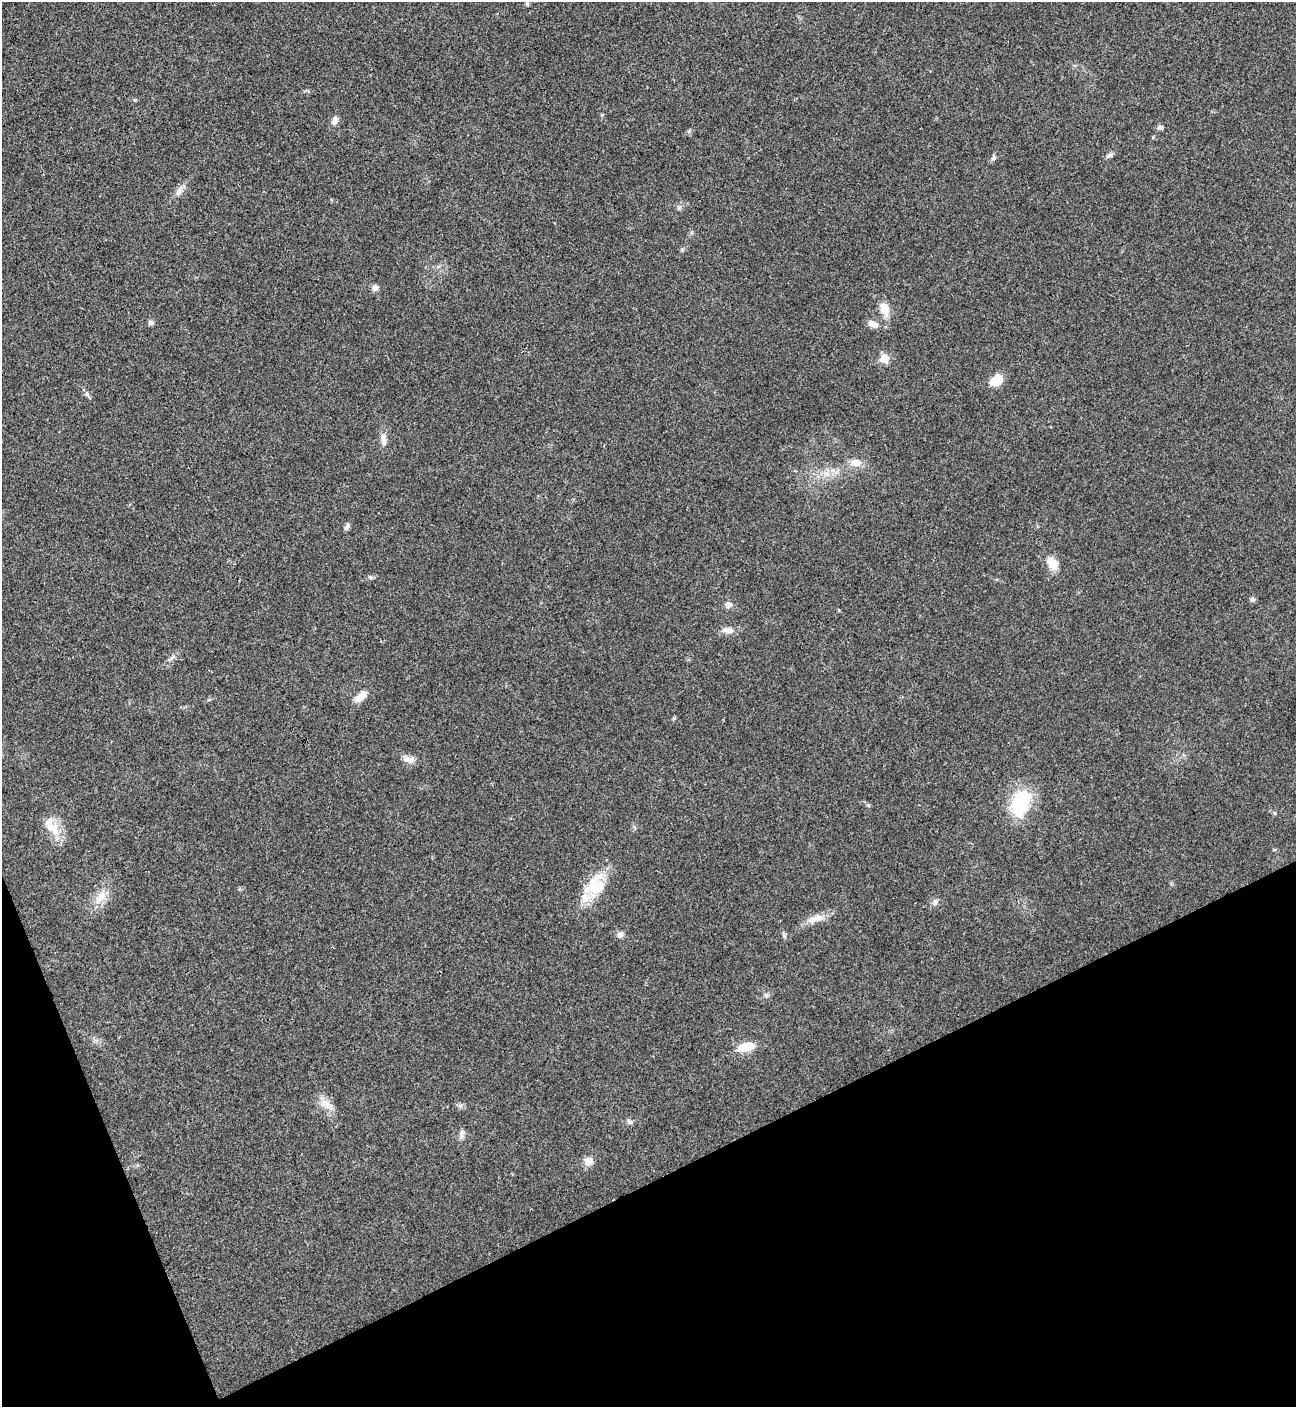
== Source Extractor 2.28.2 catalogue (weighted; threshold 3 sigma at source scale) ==
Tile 14 of 4 x 4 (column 2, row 4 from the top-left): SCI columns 1581-2874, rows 3-1407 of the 5616 x 5626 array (HDU 1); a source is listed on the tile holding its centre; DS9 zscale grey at full resolution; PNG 1298 x 1409 px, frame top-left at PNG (2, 2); no overlay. Shown black and unused: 20% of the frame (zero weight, under 3 of 4 exposures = <1% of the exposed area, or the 3 px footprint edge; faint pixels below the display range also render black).
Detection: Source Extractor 2.28.2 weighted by HDU 2 'WHT'; one run over the whole footprint, this tile lists its part. Background 0.0202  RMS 0.004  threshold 0.0181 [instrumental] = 3 sigma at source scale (4.5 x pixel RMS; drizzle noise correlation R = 1.50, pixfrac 1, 0.05/0.05 arcsec/px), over >= 5 px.
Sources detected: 40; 1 inside a brighter listed object's ellipse — not listed separately; the other 39 listed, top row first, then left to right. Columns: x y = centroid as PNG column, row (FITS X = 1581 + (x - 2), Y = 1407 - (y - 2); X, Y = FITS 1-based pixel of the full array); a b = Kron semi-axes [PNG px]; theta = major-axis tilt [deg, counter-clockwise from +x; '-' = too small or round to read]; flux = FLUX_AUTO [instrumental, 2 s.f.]
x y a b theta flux
527 4 8 4 -82 0.66
335 120 12 7 73 2.1
1160 127 7 6 - 1.2
1109 155 9 6 34 1.3
993 158 9 5 72 0.94
179 191 13 8 59 2.5
375 288 9 8 - 1.6
884 309 14 8 -72 6.9
151 323 7 6 - 1.1
873 324 15 8 -22 2.5
884 359 6 6 - 11
997 380 13 9 45 7.9
87 394 10 5 -54 1.1
384 440 19 7 -85 2.9
856 462 14 10 -7 4
826 474 12 5 -30 2.2
347 527 10 5 56 1.1
1052 563 16 10 -59 6
370 577 7 5 -3 0.86
1252 599 7 6 - 0.96
728 605 8 7 - 1.9
728 630 18 8 -6 2.9
171 658 10 3 40 0.97
360 697 17 8 45 4.4
407 759 13 8 -5 2.7
1020 803 31 18 72 27
1275 813 5 5 - 0.55
53 828 28 15 -59 7.9
595 885 33 23 56 15
101 896 20 11 46 5.8
935 902 9 7 -89 1.3
815 919 20 9 29 4.3
620 935 9 7 36 1.5
766 995 6 5 - 0.8
746 1047 14 7 13 12
326 1104 20 9 -42 4.4
630 1122 10 6 -22 1.1
462 1132 9 6 -86 1.4
589 1161 13 11 17 2.8